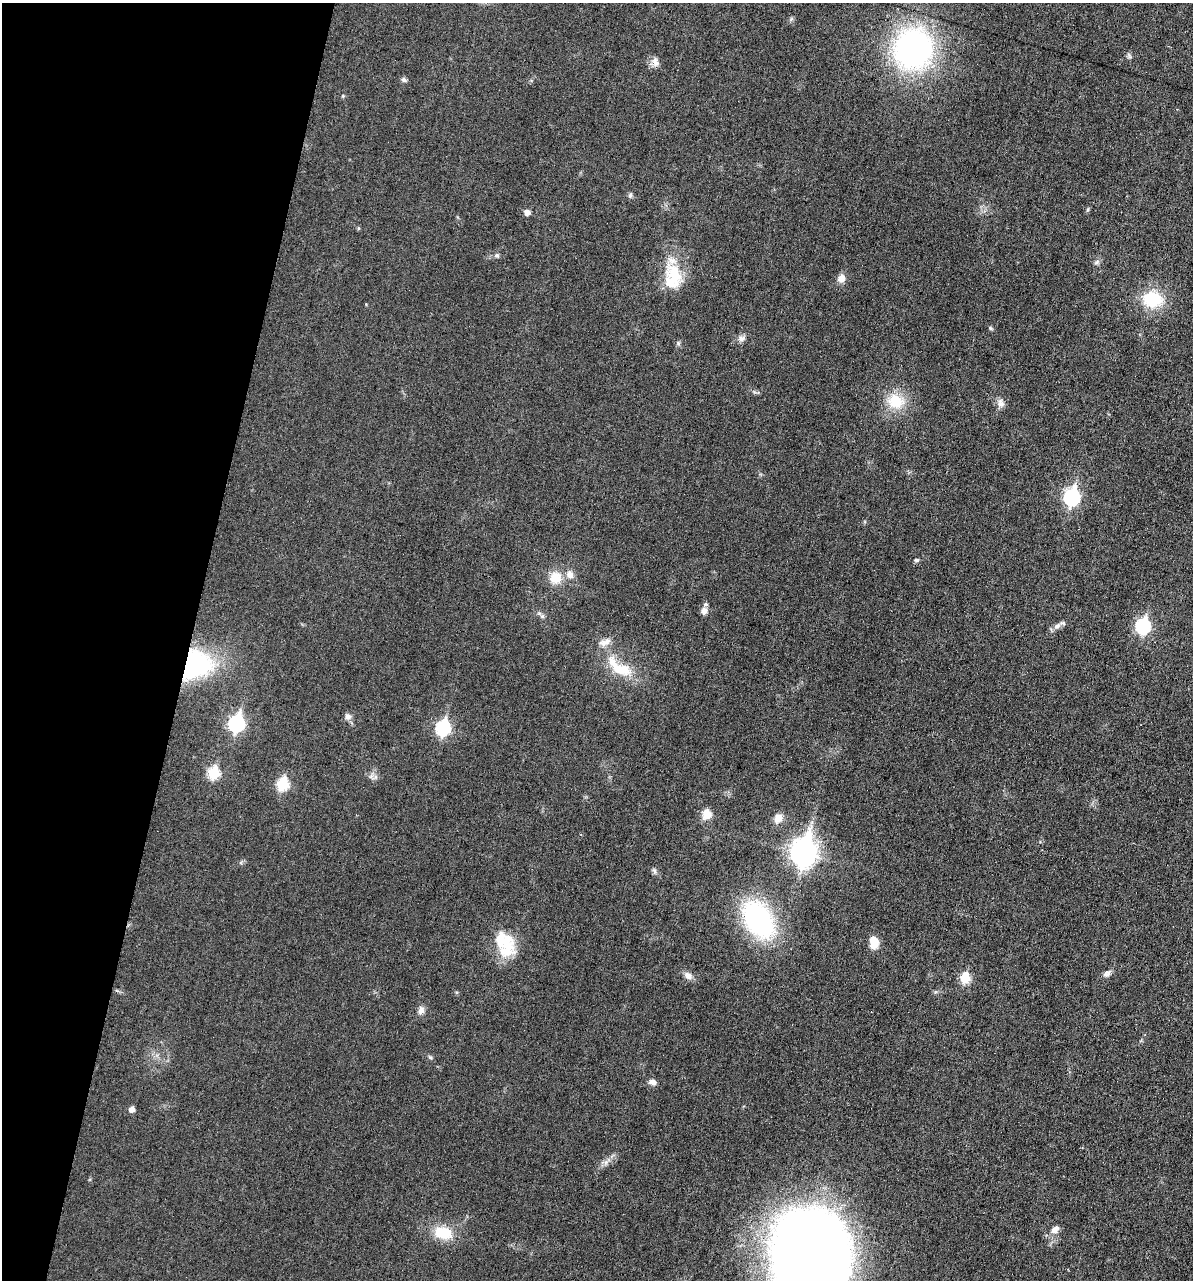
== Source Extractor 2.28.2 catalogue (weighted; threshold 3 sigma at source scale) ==
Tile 9 of 4 x 4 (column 1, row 3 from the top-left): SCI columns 122-1312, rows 1280-2557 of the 5132 x 5115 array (HDU 1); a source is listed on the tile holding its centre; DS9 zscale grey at full resolution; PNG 1195 x 1282 px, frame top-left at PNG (2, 3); no overlay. Shown black and unused: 16% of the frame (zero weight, under 3 of 6 exposures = <1% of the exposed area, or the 3 px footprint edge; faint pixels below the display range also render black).
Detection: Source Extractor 2.28.2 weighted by HDU 2 'WHT'; one run over the whole footprint, this tile lists its part. Background 0.0195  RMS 0.0036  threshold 0.0145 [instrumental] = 3 sigma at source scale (4.09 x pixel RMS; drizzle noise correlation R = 1.36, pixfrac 0.8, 0.05/0.05 arcsec/px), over >= 5 px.
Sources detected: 53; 3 inside a brighter object's white glare — not listed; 4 inside a brighter listed object's ellipse — not listed separately; the other 46 listed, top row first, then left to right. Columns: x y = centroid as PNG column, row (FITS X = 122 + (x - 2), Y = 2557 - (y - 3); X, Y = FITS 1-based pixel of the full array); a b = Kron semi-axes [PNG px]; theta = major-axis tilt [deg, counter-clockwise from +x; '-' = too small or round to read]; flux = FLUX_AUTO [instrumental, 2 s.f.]
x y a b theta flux
913 49 32 29 65 95
656 63 10 9 - 1.7
404 80 8 6 -57 0.71
630 195 6 5 - 0.63
527 212 7 6 - 1.4
497 256 8 5 -6 0.67
1097 262 7 4 71 0.64
674 274 31 17 -60 11
841 278 10 9 - 2.1
1152 299 23 19 -4 13
990 328 6 4 -71 0.43
742 338 10 8 24 1.3
895 401 21 18 -31 9
1000 403 12 8 -77 1.6
1072 497 8 7 - 64
916 560 6 5 - 0.52
556 578 17 16 - 5.3
704 611 8 7 - 1.6
542 616 7 4 -18 0.6
1057 626 10 7 36 1.6
1143 626 7 7 - 45
604 643 12 9 -9 2.3
195 664 38 32 35 37
621 669 32 14 -23 9.7
347 716 8 7 - 1.3
236 723 8 7 - 63
443 728 8 7 - 40
214 773 6 6 - 21
282 784 7 6 - 23
707 814 12 11 - 3.4
778 818 11 9 53 2.8
803 852 12 9 85 280
654 871 8 5 -68 0.75
758 919 35 22 -59 58
874 942 14 9 -82 4.4
507 945 23 17 -13 7.5
1107 973 12 7 39 1.4
688 976 12 8 -38 1.8
965 978 6 6 - 14
421 1010 10 8 68 1.4
430 1057 6 4 -20 0.44
653 1082 9 6 -19 1.4
132 1109 5 5 - 2
1055 1229 13 8 45 2
443 1233 23 15 -16 8.7
811 1252 66 58 -84 480
Overlapping masked pixels (flux is a lower limit): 1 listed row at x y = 195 664
Isophote crosses this tile's border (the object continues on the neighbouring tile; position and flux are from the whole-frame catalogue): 1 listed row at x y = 811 1252
Unlisted compact peaks at least as high as the median listed source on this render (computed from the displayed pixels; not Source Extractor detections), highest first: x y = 678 343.